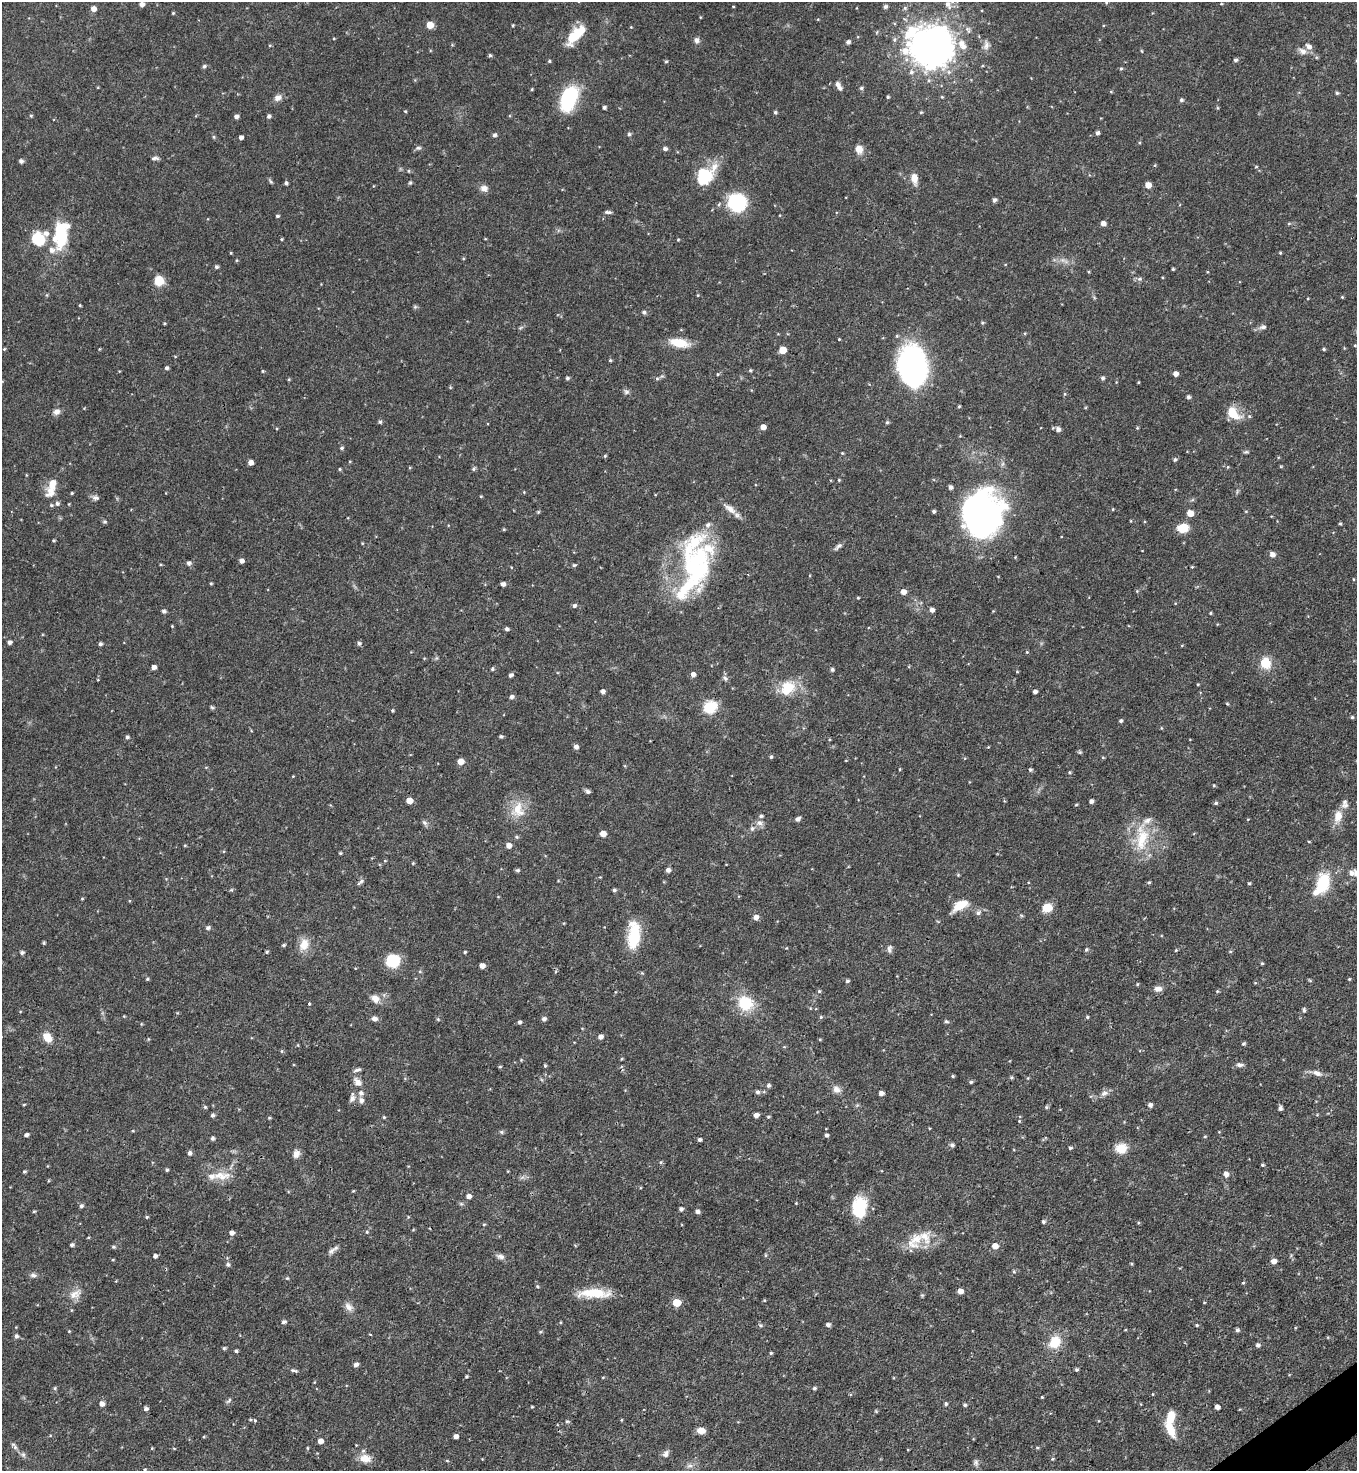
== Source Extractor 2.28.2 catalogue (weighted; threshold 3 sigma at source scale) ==
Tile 6 of 4 x 4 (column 2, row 2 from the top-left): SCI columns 1653-3007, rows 2943-4411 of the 5875 x 5882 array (HDU 1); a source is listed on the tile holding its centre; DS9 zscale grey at full resolution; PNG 1359 x 1473 px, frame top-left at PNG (2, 2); no overlay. Shown black and unused: <1% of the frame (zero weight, under 3 of 4 exposures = <1% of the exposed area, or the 3 px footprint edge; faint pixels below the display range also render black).
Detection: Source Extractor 2.28.2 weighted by HDU 2 'WHT'; one run over the whole footprint, this tile lists its part. Background 0.0619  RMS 0.0035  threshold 0.0158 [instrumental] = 3 sigma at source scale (4.5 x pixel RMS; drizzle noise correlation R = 1.50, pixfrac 1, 0.05/0.05 arcsec/px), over >= 5 px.
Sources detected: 427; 1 too faint to see at this stretch — not listed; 14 inside a brighter listed object's ellipse — not listed separately; the other 412 listed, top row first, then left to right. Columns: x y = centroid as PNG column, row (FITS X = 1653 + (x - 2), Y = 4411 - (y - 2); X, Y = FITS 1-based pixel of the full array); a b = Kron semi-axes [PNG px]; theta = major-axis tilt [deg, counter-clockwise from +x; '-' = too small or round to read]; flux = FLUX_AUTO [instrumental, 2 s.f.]
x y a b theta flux
1106 3 5 4 - 0.42
142 4 4 4 - 1.5
1221 4 4 3 - 0.28
948 5 12 7 -62 2.1
733 6 3 2 - 0.24
885 7 5 4 - 0.95
93 9 5 5 - 2.3
173 13 4 4 - 0.35
818 19 4 3 - 0.26
430 25 5 5 - 7
513 25 3 3 - 0.37
631 27 4 3 - 0.25
573 37 20 11 61 8.7
697 40 8 7 - 1.3
848 42 5 4 - 0.99
270 45 4 4 - 0.36
452 45 4 4 - 0.32
962 45 16 9 -60 3.8
986 45 13 8 80 1.8
932 46 23 21 -12 350
1309 47 7 6 - 1.9
1302 51 12 8 -28 1.8
490 55 4 4 - 0.58
1235 60 4 4 - 0.77
549 61 4 4 - 0.41
666 61 4 4 - 0.41
204 66 5 4 - 0.69
1121 69 5 4 - 0.46
911 72 7 7 - 1.3
838 86 12 5 -59 1.7
861 88 5 4 - 0.6
532 89 3 3 - 0.37
1337 93 4 4 - 0.49
569 97 20 11 72 35
888 97 3 3 - 0.48
278 98 10 8 32 1.7
1181 100 5 4 - 0.77
604 107 3 3 - 0.77
405 111 4 3 - 0.32
775 112 4 4 - 0.62
921 112 4 4 - 0.4
31 116 4 4 - 0.38
269 116 4 4 - 0.86
236 117 4 4 - 1.1
1097 133 4 4 - 0.95
629 134 5 4 - 0.71
494 135 5 4 - 0.95
214 137 6 3 -72 0.42
241 137 4 4 - 1.2
418 148 8 5 8 0.76
665 149 5 4 - 1.1
859 149 11 9 -75 2.6
155 158 10 4 1 0.88
21 161 4 4 - 1
1155 165 5 3 - 0.32
1256 167 5 3 - 0.31
409 171 5 3 - 0.31
704 176 21 19 58 12
914 178 11 7 -80 3.3
286 183 4 4 - 0.73
410 183 5 5 - 0.42
1148 185 5 5 - 3.1
484 188 10 8 -20 1.8
994 200 5 4 - 1
737 202 18 18 - 20
719 204 6 3 72 0.47
608 212 8 3 -3 0.81
277 216 4 3 - 0.55
1103 223 5 4 - 2
1289 224 6 4 1 0.42
60 235 29 14 88 18
39 239 16 14 -54 9.1
281 239 3 3 - 0.36
678 240 4 3 - 0.33
231 253 3 3 - 0.27
1280 253 4 3 - 0.34
216 267 4 4 - 0.69
1173 269 3 3 - 0.37
1089 272 5 3 - 0.31
1207 272 4 3 - 0.27
1139 279 7 5 1 0.75
159 281 7 7 - 8.9
698 295 4 4 - 0.31
1342 297 4 4 - 0.33
80 305 3 3 - 0.34
415 307 6 4 0 0.49
644 312 6 5 - 0.76
164 323 4 3 - 0.32
982 323 5 4 - 0.52
1263 327 9 6 8 1.2
839 339 3 3 - 0.26
679 343 24 10 -11 6.3
4 349 5 3 - 0.31
99 349 4 3 - 0.26
1324 349 4 3 - 0.47
783 350 5 5 - 6.5
610 360 4 4 - 0.48
912 367 38 25 -81 76
166 368 4 4 - 0.76
750 370 4 3 - 0.44
263 371 4 3 - 0.38
718 374 5 3 - 0.34
1176 374 4 4 - 1.9
567 378 5 4 - 0.54
657 378 6 4 0 0.53
1103 378 5 5 - 0.71
289 379 4 3 - 0.35
1138 382 3 3 - 0.3
450 387 5 4 - 0.34
626 392 8 7 - 0.85
1065 394 5 4 - 0.39
1188 397 5 5 - 0.64
959 406 4 3 - 0.38
57 412 9 7 31 1.7
1232 413 15 9 -42 7.6
1249 416 5 4 - 0.43
380 422 5 4 - 0.65
887 422 5 4 - 0.47
763 427 5 5 - 2
1137 428 5 4 - 0.33
1058 429 5 5 - 1.3
342 448 5 4 - 0.54
1246 452 6 4 18 0.54
842 453 4 4 - 0.34
605 456 4 4 - 0.4
1175 459 5 4 - 0.65
251 462 4 4 - 1.8
340 469 4 3 - 0.39
474 469 5 5 - 0.63
839 480 4 4 - 0.34
52 483 14 9 55 3.7
950 487 4 4 - 1.1
524 492 4 4 - 0.29
72 493 4 3 - 0.36
481 496 4 3 - 0.3
95 498 10 6 -12 1.1
57 503 6 5 - 0.91
51 505 5 5 - 0.5
730 509 18 9 -37 3.1
1113 509 4 3 - 0.3
934 511 3 3 - 0.73
538 512 5 4 - 0.39
1190 513 5 5 - 4.4
982 515 43 38 87 120
105 522 7 3 8 0.44
1340 524 4 3 - 0.39
1183 528 10 8 7 6.2
504 529 5 3 - 0.35
53 540 3 3 - 0.41
362 543 3 3 - 0.26
838 546 13 5 45 1.1
1272 554 5 5 - 1.8
241 561 4 4 - 1.6
189 563 5 5 - 1
574 565 5 4 - 0.45
696 565 73 34 87 52
1192 567 5 3 - 0.29
211 583 4 3 - 0.36
503 584 4 4 - 1.1
1137 591 4 4 - 0.33
903 592 5 5 - 2.3
858 598 3 3 - 0.34
574 606 5 5 - 0.76
932 610 5 5 - 1.4
164 611 5 4 - 0.85
1210 613 4 3 - 0.36
172 626 3 3 - 0.27
507 629 4 4 - 0.91
9 642 5 4 - 1
359 643 5 4 - 0.73
100 644 4 4 - 0.72
1027 652 4 3 - 0.3
1265 663 13 11 -67 6.7
154 667 4 4 - 1.5
492 669 5 5 - 0.52
832 670 5 4 - 0.65
1017 672 5 3 - 0.28
693 674 5 4 - 1.6
511 675 4 4 - 0.92
725 678 7 5 -65 0.83
1198 684 3 3 - 0.32
787 688 19 15 47 8.9
603 691 4 4 - 1.2
1035 692 4 3 - 1.3
511 697 5 4 - 1.1
1227 704 4 3 - 0.36
212 707 6 4 -42 0.47
710 707 6 6 - 39
392 710 5 4 - 0.38
1352 717 4 4 - 0.46
1121 721 4 4 - 0.65
501 736 4 3 - 0.56
127 737 5 4 - 0.73
576 747 5 4 - 1.4
988 747 4 3 - 0.25
1080 752 6 5 - 0.47
771 757 5 4 - 0.5
1103 757 5 3 - 0.32
461 761 5 5 - 3.5
900 769 5 3 - 0.29
1030 770 5 4 - 0.57
1070 772 4 4 - 0.39
293 776 4 3 - 0.24
1214 785 4 3 - 0.38
588 791 7 5 -17 0.82
409 800 5 4 - 3.8
1091 801 4 4 - 1.2
1344 802 9 8 - 1.4
1216 803 5 4 - 0.59
1076 805 5 3 - 0.31
517 808 27 13 66 6.4
1338 816 14 9 76 4.7
798 819 6 4 35 1.1
1248 819 4 3 - 0.25
424 823 9 5 -44 0.91
759 823 8 8 - 1.6
752 829 7 5 88 0.83
603 834 5 4 - 3.3
516 837 6 4 -21 0.5
1142 838 42 17 87 13
1309 841 4 3 - 0.27
185 845 4 3 - 0.3
509 845 5 5 - 2.2
340 853 4 3 - 0.39
413 863 4 3 - 0.31
518 870 5 4 - 0.63
668 870 5 5 - 1.3
1351 873 8 7 - 1.4
958 875 4 4 - 0.32
361 882 11 4 38 0.79
1149 882 4 4 - 0.44
1249 883 4 4 - 0.46
1322 884 22 12 65 17
614 890 4 4 - 0.65
82 898 5 3 - 0.3
960 905 14 7 29 8
1047 908 6 5 - 17
978 913 7 6 - 1.2
756 917 5 5 - 1.9
208 928 6 5 - 0.89
634 935 33 14 85 13
44 943 4 4 - 0.4
283 945 5 4 - 0.53
304 945 17 12 67 4.3
889 949 12 6 81 1.1
1086 949 5 4 - 0.5
1176 950 4 3 - 0.35
1230 951 5 3 - 0.34
22 952 5 4 - 0.75
267 952 5 4 - 0.46
465 952 3 3 - 0.43
393 961 9 8 - 20
1262 963 4 3 - 0.43
482 966 5 4 - 2.2
420 972 5 3 - 0.36
147 979 4 3 - 0.43
1349 979 4 3 - 0.32
847 981 5 4 - 0.58
1310 981 6 3 -20 0.37
1137 984 5 3 - 0.32
1158 989 10 7 3 1.7
819 991 5 5 - 0.46
1217 991 5 4 - 0.42
375 998 10 8 -37 3
309 1003 4 3 - 0.33
745 1003 14 12 -33 13
1304 1010 6 4 -89 0.62
124 1016 4 3 - 0.27
821 1017 5 4 - 0.45
1087 1017 4 3 - 0.47
375 1019 7 6 - 1.3
438 1019 5 4 - 0.41
544 1019 5 4 - 1.1
946 1021 7 4 -6 0.51
519 1022 4 4 - 0.78
47 1037 10 7 -47 4.6
600 1037 5 4 - 1.5
820 1039 5 3 - 0.31
1243 1044 4 4 - 0.58
282 1051 5 3 - 0.38
1240 1065 9 5 -2 1.2
545 1066 4 3 - 0.47
500 1067 5 3 - 0.38
357 1070 10 4 19 0.88
1317 1073 13 7 -25 1.8
952 1076 4 4 - 0.45
1011 1078 5 3 - 0.44
1028 1078 5 3 - 0.3
357 1082 13 8 -50 2.3
971 1082 5 4 - 0.55
768 1085 5 5 - 0.78
836 1089 11 8 -54 2.1
757 1092 6 5 - 0.84
881 1093 5 4 - 1.4
1104 1093 9 7 26 1.5
352 1098 9 7 63 1.5
361 1100 8 6 -82 1.2
24 1105 4 3 - 0.32
1150 1105 5 4 - 1.2
205 1107 5 4 - 0.52
1046 1107 5 4 - 0.54
1280 1108 5 4 - 0.98
212 1115 5 4 - 0.84
756 1115 5 4 - 1.4
384 1117 4 3 - 0.41
768 1117 4 4 - 0.4
269 1118 4 3 - 0.34
1019 1121 4 4 - 0.31
133 1131 5 3 - 0.3
502 1132 6 5 - 0.6
26 1135 5 4 - 0.94
826 1135 4 4 - 0.8
1205 1136 4 4 - 0.38
212 1138 4 4 - 0.78
700 1140 4 4 - 0.81
952 1145 5 5 - 0.92
1070 1148 5 4 - 0.47
1121 1148 14 12 2 4.7
190 1153 5 5 - 1
296 1154 10 8 72 1.9
661 1162 5 3 - 0.4
1262 1165 4 3 - 0.49
167 1170 4 3 - 0.53
24 1172 4 4 - 0.46
1226 1174 6 5 - 1.6
221 1176 28 11 -1 5.3
353 1191 5 3 - 0.28
468 1196 5 5 - 1.6
796 1203 3 2 - 0.26
81 1206 5 5 - 0.85
860 1207 24 16 87 12
681 1209 4 4 - 0.9
34 1211 4 4 - 0.35
697 1211 5 4 - 1
147 1217 5 4 - 0.41
1043 1222 4 4 - 0.62
484 1224 4 4 - 0.39
367 1232 4 4 - 0.39
231 1233 5 4 - 1.5
916 1239 22 17 53 7.4
72 1245 5 4 - 0.77
995 1246 5 5 - 2.9
113 1247 5 4 - 0.48
331 1251 12 6 32 1.3
765 1255 5 3 - 0.42
155 1256 4 4 - 0.99
500 1256 12 6 -15 1.4
113 1260 5 3 - 0.3
1273 1261 5 4 - 2.2
1131 1263 4 3 - 0.36
228 1264 5 5 - 0.77
1014 1271 5 4 - 0.46
33 1275 9 6 -2 1
287 1278 4 4 - 0.33
1243 1283 4 4 - 0.35
537 1286 4 4 - 0.4
960 1291 5 4 - 2.4
594 1293 35 10 -1 10
75 1294 19 11 30 3.5
764 1300 4 3 - 0.29
677 1303 5 5 - 8.1
1204 1303 4 3 - 0.25
349 1307 13 9 -49 2
284 1322 5 4 - 0.88
560 1322 4 3 - 0.3
760 1325 5 5 - 0.56
828 1325 5 4 - 1.1
1197 1325 4 3 - 0.43
1237 1330 5 4 - 0.8
69 1331 4 4 - 0.27
370 1334 4 2 - 0.23
16 1336 5 5 - 0.88
1055 1342 13 10 61 8.3
1258 1345 5 5 - 0.88
224 1348 5 5 - 0.48
236 1351 4 4 - 0.57
771 1353 4 4 - 0.45
356 1364 6 5 - 0.95
294 1370 11 4 -16 0.81
1076 1370 4 4 - 0.6
466 1376 4 4 - 0.43
603 1377 4 3 - 0.28
55 1388 6 4 89 0.44
814 1388 4 4 - 0.64
1042 1397 3 3 - 0.32
229 1400 9 4 45 0.66
102 1404 5 5 - 1.8
946 1404 5 4 - 0.62
965 1405 4 4 - 0.64
532 1407 3 3 - 0.35
1217 1407 4 4 - 1.8
146 1409 5 4 - 0.92
1170 1417 18 8 70 6
255 1420 5 4 - 0.46
621 1420 5 3 - 0.27
567 1421 5 4 - 0.5
701 1430 10 7 -13 2.5
456 1436 4 4 - 1.5
204 1437 4 3 - 0.35
320 1441 5 4 - 2.2
14 1446 12 5 -50 1.2
152 1448 4 3 - 0.28
307 1448 5 3 - 0.32
1037 1448 5 3 - 0.37
666 1454 10 7 52 1.5
23 1455 7 6 - 0.86
365 1458 16 10 -9 3.7
1052 1459 4 4 - 0.4
447 1461 5 3 - 0.32
976 1463 8 7 - 0.98
690 1466 9 4 8 1
145 1470 3 3 - 0.4
Isophote crosses this tile's border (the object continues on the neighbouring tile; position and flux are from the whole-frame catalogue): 2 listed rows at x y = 932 46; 145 1470